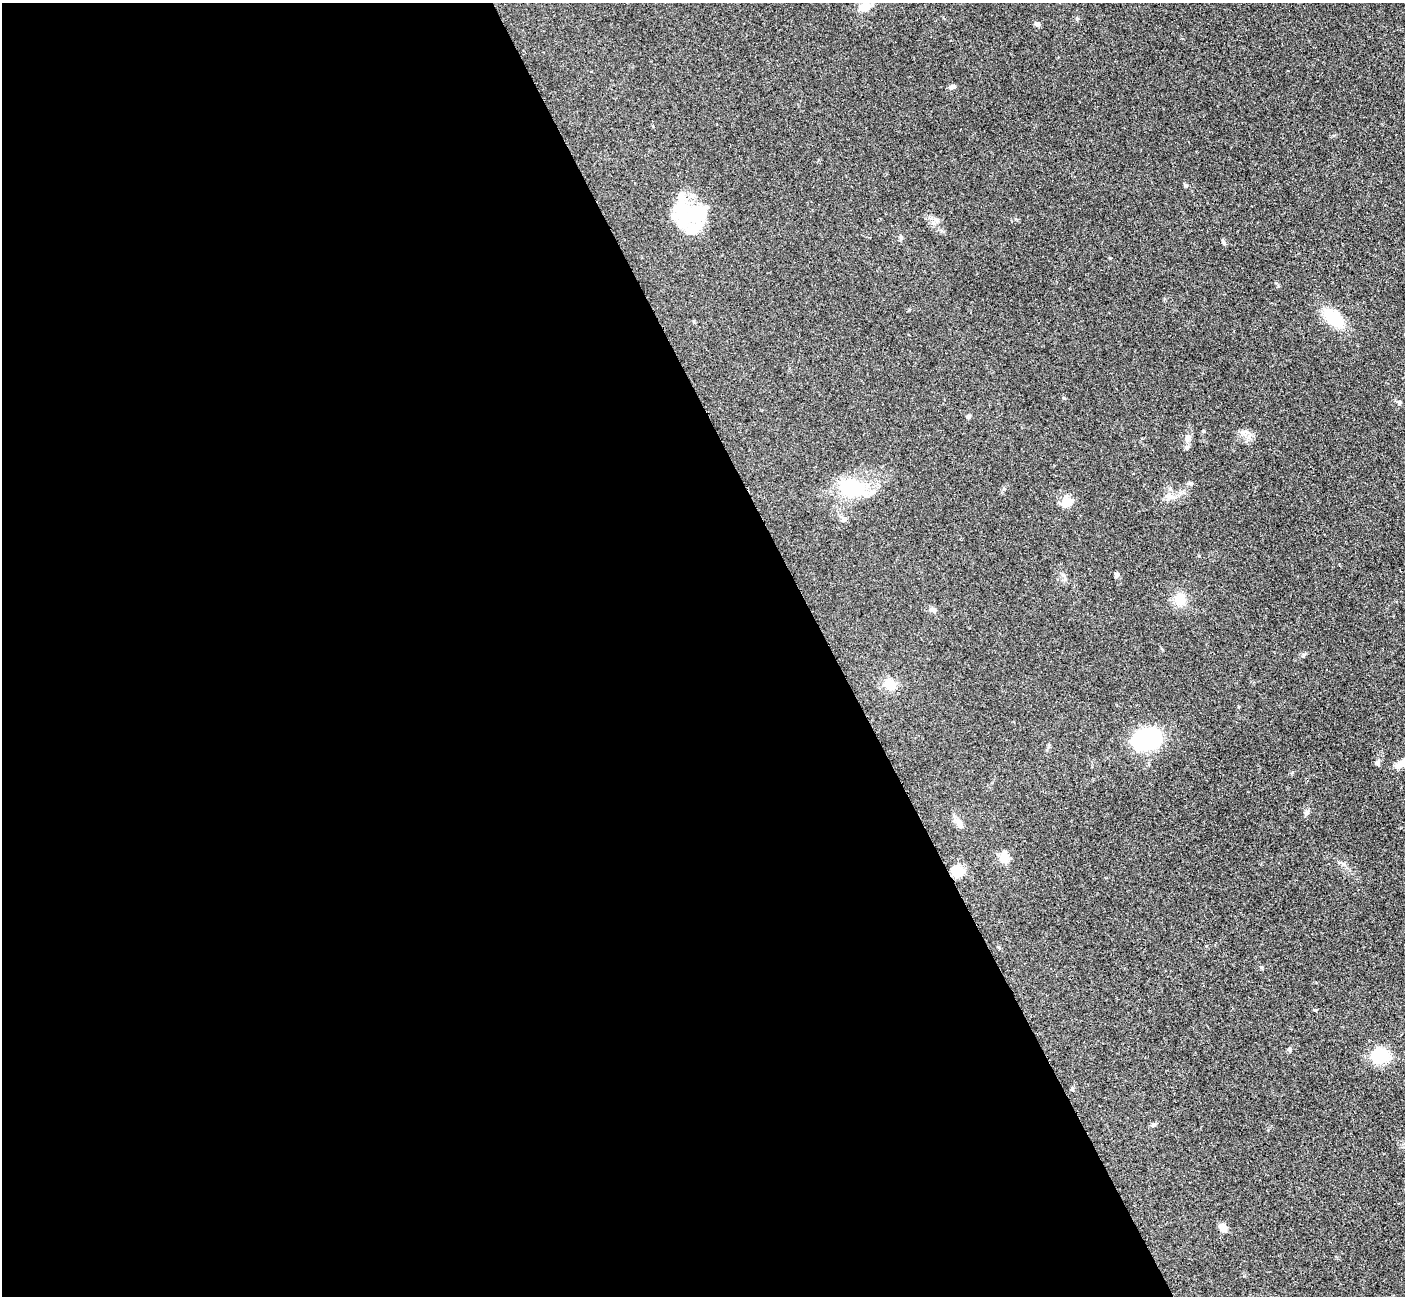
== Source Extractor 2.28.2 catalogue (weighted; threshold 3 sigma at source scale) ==
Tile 9 of 4 x 4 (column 1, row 3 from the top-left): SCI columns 18-1420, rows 1593-2886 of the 5647 x 5638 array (HDU 1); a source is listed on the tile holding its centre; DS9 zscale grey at full resolution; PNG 1407 x 1298 px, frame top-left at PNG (2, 3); no overlay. Shown black and unused: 59% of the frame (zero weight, under 3 of 4 exposures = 2% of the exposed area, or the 3 px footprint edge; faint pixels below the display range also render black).
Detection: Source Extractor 2.28.2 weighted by HDU 2 'WHT'; one run over the whole footprint, this tile lists its part. Background 0.0833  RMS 0.0058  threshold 0.026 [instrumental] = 3 sigma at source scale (4.5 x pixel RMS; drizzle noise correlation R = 1.50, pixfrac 1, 0.05/0.05 arcsec/px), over >= 5 px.
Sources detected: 38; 4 inside a brighter object's white glare — not listed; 3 inside a brighter listed object's ellipse — not listed separately; the other 31 listed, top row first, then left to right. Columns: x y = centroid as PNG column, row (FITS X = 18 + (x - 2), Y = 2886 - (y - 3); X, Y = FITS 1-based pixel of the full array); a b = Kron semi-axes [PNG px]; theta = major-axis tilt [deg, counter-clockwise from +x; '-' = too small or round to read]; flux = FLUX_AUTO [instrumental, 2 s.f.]
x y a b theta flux
865 7 11 8 21 8.5
1037 24 7 5 -25 1.5
952 87 8 5 9 1.7
1186 186 5 5 - 0.81
682 205 54 12 -83 18
901 237 6 4 -73 0.87
1223 242 8 4 -81 0.97
1333 318 25 14 -43 20
1398 402 8 5 -27 1.1
968 417 5 5 - 1.2
1187 438 9 8 - 2.5
1190 483 7 5 -11 1.2
852 488 33 23 -24 29
1170 496 12 9 -20 3.8
1067 502 14 13 - 6.5
1116 575 6 5 - 1.5
1064 577 14 3 -67 1.2
1180 599 17 13 -70 8.7
933 610 9 6 -26 2.2
889 684 10 8 -51 12
1147 739 32 22 12 48
1404 762 14 9 28 5.5
1378 763 7 4 -90 1
958 822 15 7 -50 3.6
1004 858 5 5 - 30
959 871 18 13 -39 6
1289 1049 6 5 - 0.97
1380 1056 16 14 8 23
1072 1089 5 4 - 0.75
1153 1125 7 5 16 1.1
1223 1228 9 7 -46 4.7
Isophote crosses this tile's border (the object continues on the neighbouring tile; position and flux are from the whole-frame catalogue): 1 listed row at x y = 1404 762
Unlisted compact peaks at least as high as the median listed source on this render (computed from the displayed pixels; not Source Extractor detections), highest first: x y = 1243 432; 1064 398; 1261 967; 1303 655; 1307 812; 1004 489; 1278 286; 1077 19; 1110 258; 1016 219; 1343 864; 1253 436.